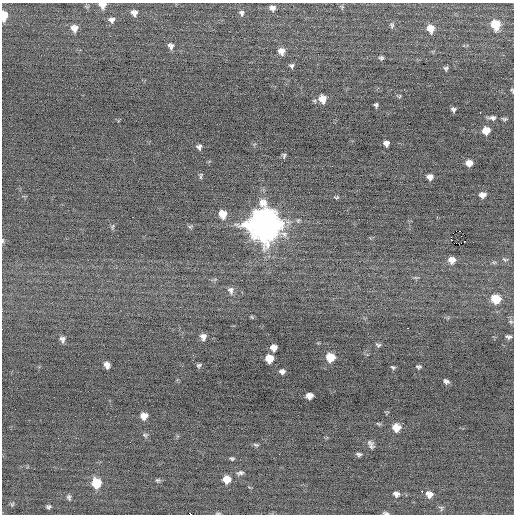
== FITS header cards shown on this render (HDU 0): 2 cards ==
NAXIS1  =                  512 / Axis length
NAXIS2  =                  512 / Axis length

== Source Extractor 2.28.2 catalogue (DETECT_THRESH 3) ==
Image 512 x 512 px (HDU 0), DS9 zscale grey, 1 PNG px = 1 image px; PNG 516 x 516 px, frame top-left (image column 1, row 512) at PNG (2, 3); no overlay
Background -0.0554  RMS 0.67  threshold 2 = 3 sigma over >= 5 px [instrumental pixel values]
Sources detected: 87; all 87 listed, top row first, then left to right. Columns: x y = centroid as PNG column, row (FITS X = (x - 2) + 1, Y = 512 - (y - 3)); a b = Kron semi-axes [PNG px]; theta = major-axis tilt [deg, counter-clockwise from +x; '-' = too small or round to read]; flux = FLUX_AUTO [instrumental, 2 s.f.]
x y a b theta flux
102 5 7 6 - 390
342 7 7 4 -32 65
272 8 8 7 - 190
134 13 8 7 - 230
241 13 8 7 - 140
4 16 8 5 86 910
111 20 8 7 - 190
495 24 8 7 - 1300
392 25 8 5 90 98
74 28 8 7 - 350
430 28 8 7 - 550
171 46 9 7 -72 180
281 51 8 7 - 310
381 58 6 5 - 87
291 66 6 6 - 100
446 68 6 4 -78 82
512 90 6 4 -69 58
399 96 7 4 -13 62
322 99 9 8 - 450
376 105 5 4 - 83
453 109 5 4 - 96
480 112 3 2 - 80
492 118 11 5 -4 150
504 119 6 4 -1 77
486 130 6 6 - 580
386 143 5 5 - 200
199 147 5 5 - 130
284 155 6 4 -87 84
469 163 6 6 - 340
332 166 2 2 - 360
201 176 7 3 79 68
430 177 6 5 - 250
482 195 7 6 - 270
336 197 7 5 3 68
223 214 8 7 - 610
264 224 13 12 - 81000
113 227 8 4 81 74
190 227 7 5 52 72
460 231 2 2 - 1600
451 237 3 2 - 8500
3 241 6 3 -86 72
464 241 2 2 - 45
505 259 9 5 -20 86
452 260 7 6 - 410
416 277 9 3 11 69
231 290 10 7 -74 190
496 299 8 7 - 1200
252 317 6 4 -45 50
511 321 7 6 - 91
407 328 3 2 - 170
203 337 7 7 - 230
508 337 7 5 -12 120
62 339 8 6 -72 160
378 345 7 5 -24 90
273 348 6 6 - 340
330 357 7 7 - 940
269 358 6 6 - 790
107 365 6 5 - 270
199 365 5 4 - 83
393 367 6 4 -33 69
418 367 5 4 - 83
282 371 5 5 - 160
446 381 6 4 -25 130
309 396 6 5 - 410
144 416 6 6 - 410
378 424 7 4 -20 60
396 427 7 6 - 690
145 435 7 6 - 89
130 442 2 2 - 26
371 444 10 5 -64 160
256 445 7 4 -11 76
359 454 6 4 -16 100
232 459 5 4 - 68
240 473 10 5 13 120
226 479 7 6 - 650
158 480 7 4 1 79
96 483 8 7 - 1400
422 491 2 2 - 310
396 494 8 7 - 180
429 494 8 6 -28 310
69 497 8 5 -74 94
12 504 6 5 - 62
48 506 5 4 - 86
441 508 8 6 -56 89
218 513 7 3 0 51
386 513 8 4 -10 86
191 514 2 2 - 500
At the frame edge (FLAGS 8, measured only in part): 7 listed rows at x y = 102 5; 4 16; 512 90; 3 241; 218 513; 386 513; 191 514